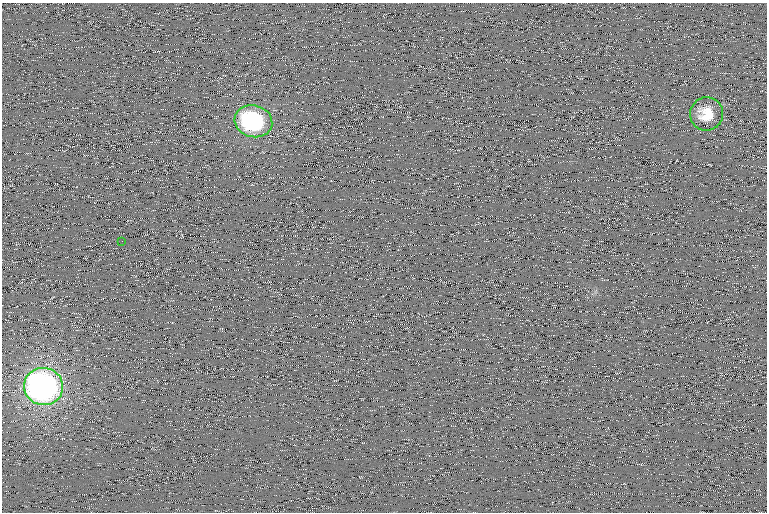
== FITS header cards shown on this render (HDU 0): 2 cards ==
NAXIS1  =                  765 /
NAXIS2  =                  510 /

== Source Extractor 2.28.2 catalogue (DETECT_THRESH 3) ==
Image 765 x 510 px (HDU 0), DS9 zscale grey, 1 PNG px = 1 image px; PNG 769 x 514 px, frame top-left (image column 1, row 510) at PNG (2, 3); each listed source drawn as its Kron ellipse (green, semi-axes under 4 px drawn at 4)
Background 107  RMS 10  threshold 31.1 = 3 sigma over >= 5 px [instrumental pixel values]
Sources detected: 4; all 4 listed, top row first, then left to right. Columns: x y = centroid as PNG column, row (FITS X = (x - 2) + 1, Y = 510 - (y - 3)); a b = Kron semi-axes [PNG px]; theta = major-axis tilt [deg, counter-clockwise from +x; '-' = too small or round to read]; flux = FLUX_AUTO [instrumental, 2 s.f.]
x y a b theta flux
707 114 17 16 - 16000
253 121 19 16 -15 80000
122 241 2 2 - 420
43 386 19 18 - 300000